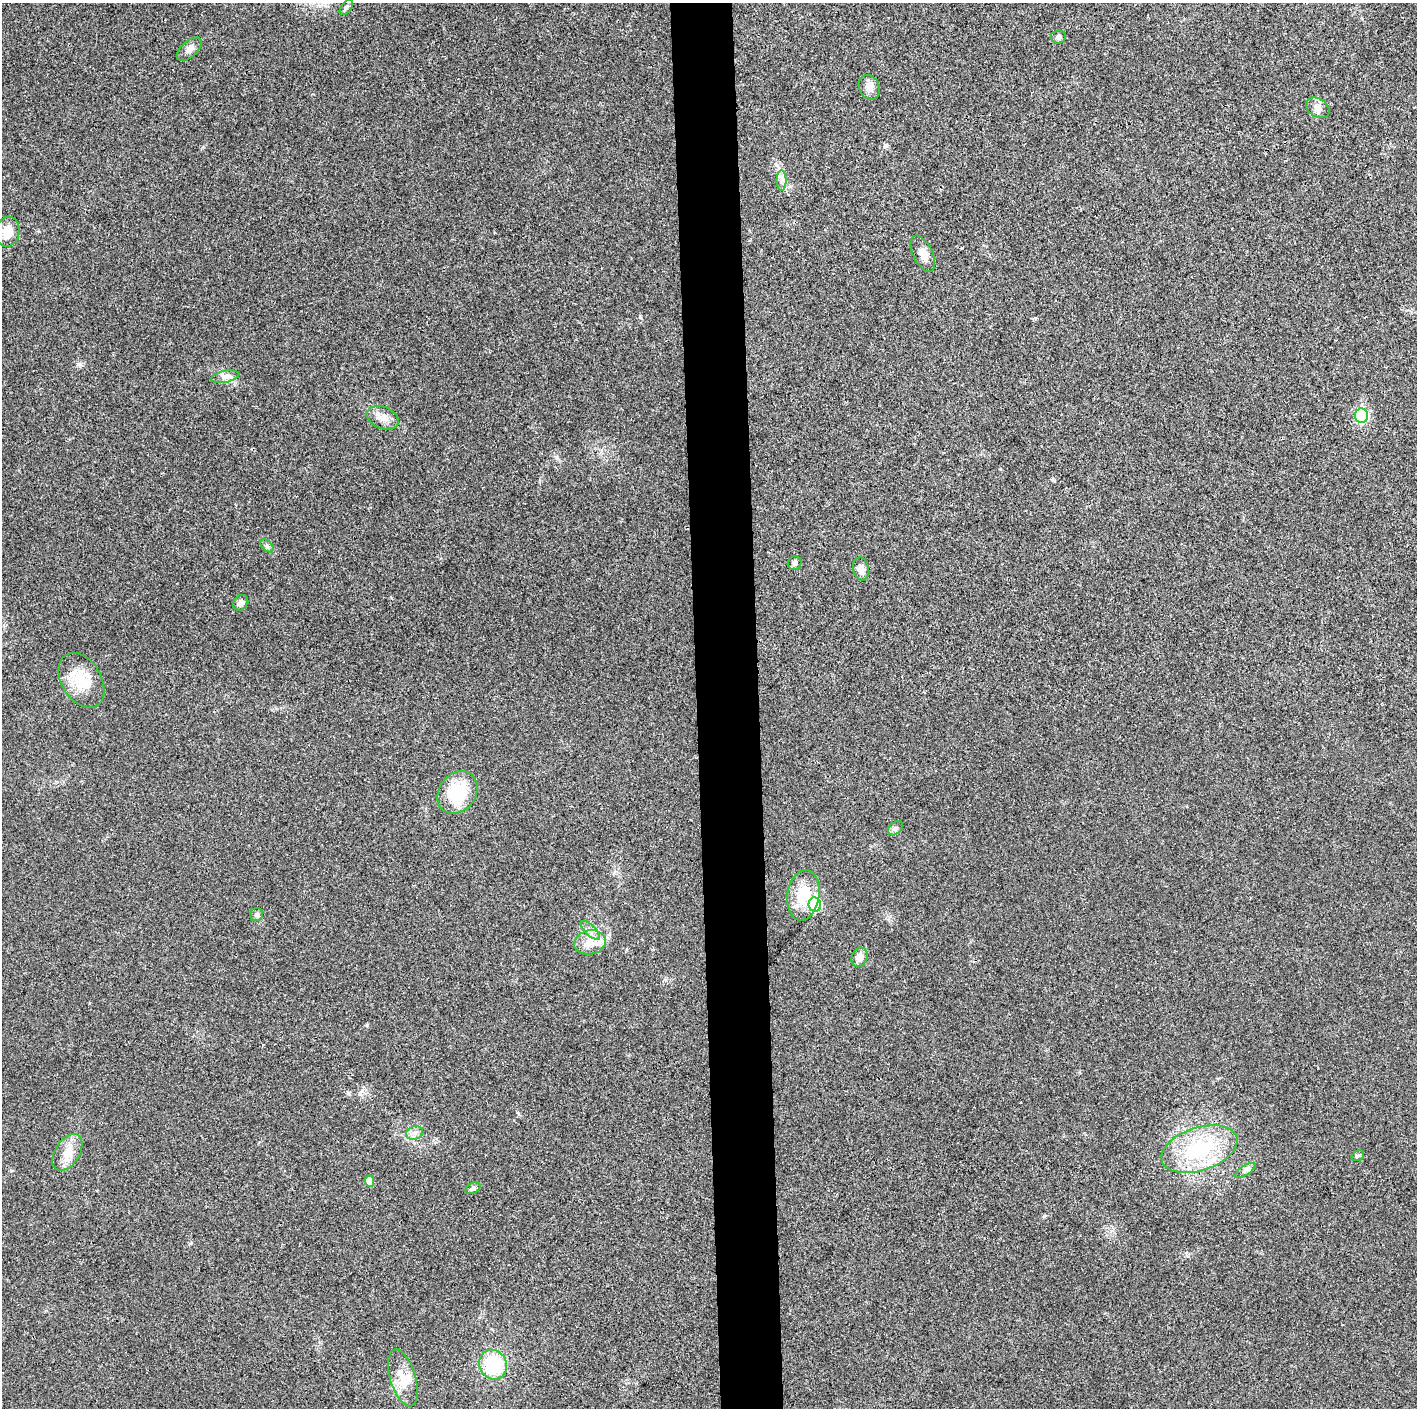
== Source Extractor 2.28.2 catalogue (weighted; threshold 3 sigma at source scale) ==
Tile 5 of 3 x 3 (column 2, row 2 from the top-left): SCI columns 1421-2835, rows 1416-2821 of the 4249 x 4229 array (HDU 1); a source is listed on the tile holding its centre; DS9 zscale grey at full resolution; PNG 1419 x 1410 px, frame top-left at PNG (2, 3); each listed source drawn as its Kron ellipse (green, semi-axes under 4 px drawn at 4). Shown black and unused: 4% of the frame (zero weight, under 3 of 4 exposures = <1% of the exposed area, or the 3 px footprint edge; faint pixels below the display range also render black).
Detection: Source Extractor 2.28.2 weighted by HDU 2 'WHT'; one run over the whole footprint, this tile lists its part. Background 0.0214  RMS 0.0057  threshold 0.0255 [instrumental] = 3 sigma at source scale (4.5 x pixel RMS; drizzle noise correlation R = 1.50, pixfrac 1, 0.05/0.05 arcsec/px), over >= 5 px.
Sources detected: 33; all 33 listed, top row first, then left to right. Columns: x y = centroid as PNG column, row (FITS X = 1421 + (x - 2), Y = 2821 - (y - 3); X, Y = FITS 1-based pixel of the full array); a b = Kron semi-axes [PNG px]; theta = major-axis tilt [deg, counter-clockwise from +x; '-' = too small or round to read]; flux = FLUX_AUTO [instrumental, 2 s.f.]
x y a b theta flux
346 7 9 5 53 1.3
1058 37 7 6 - 1.5
189 49 15 8 42 3.2
869 87 12 10 -65 4.4
1318 108 12 9 -34 3.3
781 181 10 5 -90 2.4
7 232 15 12 78 8
923 254 19 9 -64 5.3
225 377 14 6 12 2.7
1361 416 7 6 - 59
383 418 16 11 -21 5.2
267 546 8 4 -44 1.3
795 563 7 6 - 1.4
861 569 11 8 -78 3.8
241 603 8 7 - 2.3
81 680 30 19 -58 16
457 792 23 18 53 25
895 828 8 6 40 1.6
803 895 25 16 81 17
815 905 7 6 - 29
257 915 7 6 - 1.5
590 930 12 5 -45 2.6
590 942 16 12 10 7.7
860 957 10 7 68 3.4
415 1133 9 6 20 2.3
1199 1149 39 21 18 45
67 1152 20 12 57 8
1358 1156 7 5 31 0.94
1245 1170 12 4 32 1.9
369 1181 5 5 - 5.3
473 1188 8 5 30 1.3
493 1365 15 13 -60 29
403 1378 29 12 -73 11
Unlisted compact peaks at least as high as the median listed source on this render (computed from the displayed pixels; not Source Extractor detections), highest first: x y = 640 317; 367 1025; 1053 480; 79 364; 348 1093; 1044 1216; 191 1243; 886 146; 518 1113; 1035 318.